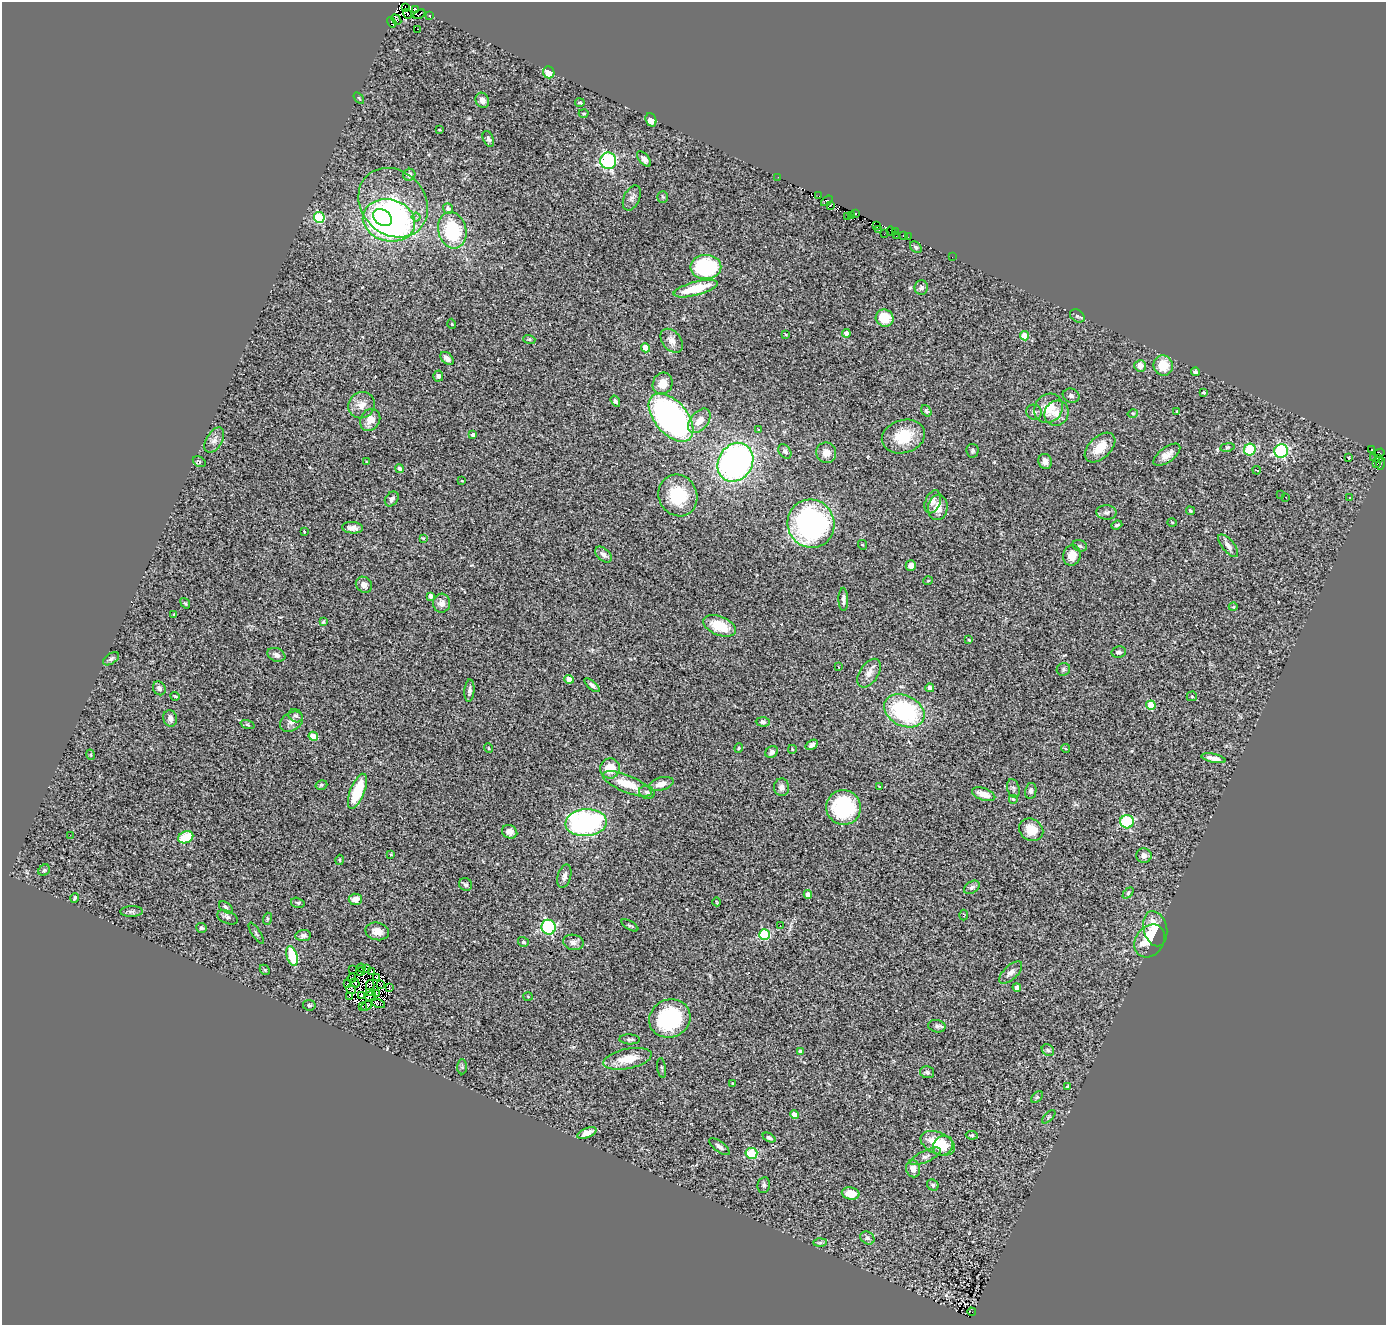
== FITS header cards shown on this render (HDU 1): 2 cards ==
NAXIS1  =                 1384
NAXIS2  =                 1323

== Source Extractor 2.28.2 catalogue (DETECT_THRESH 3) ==
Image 1384 x 1323 px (HDU 1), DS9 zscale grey, 1 PNG px = 1 image px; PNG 1388 x 1327 px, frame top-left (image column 1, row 1323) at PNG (2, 2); each listed source drawn as its Kron ellipse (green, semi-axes under 4 px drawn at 4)
Background 0.718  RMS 0.068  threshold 0.204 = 3 sigma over >= 5 px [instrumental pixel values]
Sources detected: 287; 19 with non-positive FLUX_AUTO (blend fragments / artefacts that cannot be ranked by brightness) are neither listed nor drawn; the other 268 listed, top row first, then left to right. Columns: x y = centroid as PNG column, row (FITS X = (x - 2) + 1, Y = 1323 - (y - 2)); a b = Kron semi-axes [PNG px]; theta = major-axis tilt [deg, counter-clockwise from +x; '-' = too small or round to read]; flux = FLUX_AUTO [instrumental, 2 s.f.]
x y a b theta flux
405 7 3 2 - 110
416 9 4 3 - 80
408 14 5 2 - 40
419 14 6 2 29 8.4
429 15 3 3 - 15
396 20 6 3 -49 36
392 22 5 4 - 22
418 29 3 2 - 14
549 72 6 5 - 68
359 98 6 3 -54 5.2
482 100 8 6 -62 23
580 103 5 2 - 4.4
584 113 5 2 - 5.4
651 120 7 5 -68 29
440 130 2 2 - 3.2
488 139 8 5 -67 12
644 159 9 5 -49 18
608 161 8 8 - 610
409 175 6 5 - 13
778 177 3 2 - 4.1
819 196 3 2 - 17
663 197 5 5 - 6.7
632 198 13 8 65 23
827 201 7 2 36 53
393 203 37 31 -45 400
830 205 3 3 - 49
448 208 5 4 - 15
856 214 3 2 - 8.5
852 215 3 2 - 4
319 217 5 5 - 290
382 217 10 7 -38 320
416 217 4 4 - 13
848 217 2 2 - 3.2
389 220 26 21 -15 1400
877 226 2 2 - 1.1
452 230 18 14 -75 280
879 230 3 2 - 7.4
891 231 5 2 - 11
896 232 3 2 - 1.7
884 234 2 2 - 3.6
903 235 3 2 - 24
896 236 3 2 - 18
908 237 2 2 - 3
916 247 7 5 -43 8.9
952 257 2 2 - 13
706 267 15 12 0 430
921 288 7 6 - 12
696 289 23 6 15 180
1077 316 8 6 -35 9.3
885 318 9 8 - 92
452 324 5 3 - 3.7
846 333 4 4 - 25
786 335 3 2 - 4
1025 336 4 4 - 82
529 339 6 4 -18 5.7
672 341 13 9 -49 32
646 348 4 4 - 67
447 358 8 5 -40 22
1163 365 10 9 - 100
1140 366 6 5 - 30
1195 372 4 3 - 7.3
438 376 5 5 - 9.2
663 383 11 9 65 72
1203 392 3 3 - 6.6
1071 396 8 7 - 15
615 401 6 4 -56 9.1
361 405 14 13 - 44
1049 408 15 13 54 110
926 411 6 4 -53 8.2
1177 411 3 3 - 4.2
1034 412 8 7 - 15
1057 413 13 12 - 51
1133 413 5 3 - 4.7
671 417 28 16 -50 1600
370 420 11 9 58 43
699 421 14 9 50 55
758 429 3 3 - 15
473 435 4 4 - 9.1
903 437 22 16 17 150
214 440 14 8 59 25
1100 447 18 11 43 94
1227 447 7 3 9 6.1
1372 449 3 2 - 23
1250 450 6 6 - 260
785 451 8 5 -55 12
972 451 7 6 - 10
1281 451 7 6 - 530
826 453 10 10 - 38
1379 453 5 3 - 4.3
1167 455 16 7 37 39
1349 457 3 3 - 6.4
1374 457 3 2 - 2.6
1378 459 3 2 - 33
1045 461 7 6 - 26
199 462 7 4 -32 6.5
367 462 4 3 - 3.6
735 462 20 17 58 1700
1376 463 3 2 - 9
1381 464 6 2 76 4.2
399 469 5 4 - 14
1257 470 4 2 - 5.2
462 481 3 2 - 3.7
678 495 21 19 -65 210
1281 495 2 2 - 2.6
1286 497 2 2 - 4.2
1350 498 3 2 - 5.6
392 499 8 6 52 14
933 502 12 7 69 21
938 507 13 9 81 55
1190 511 4 4 - 6.7
1106 512 10 7 -3 16
1172 523 4 3 - 3.6
811 524 24 23 - 1000
1117 525 5 3 - 7
352 528 10 5 -5 26
304 532 3 3 - 4.4
423 538 3 2 - 4
863 545 5 3 - 4.3
1080 546 7 5 -16 9.6
1228 546 14 6 -51 23
603 555 10 6 -40 18
1072 555 10 8 77 50
911 566 5 5 - 30
928 581 5 3 - 3.7
364 585 8 7 - 21
431 596 4 4 - 16
843 599 11 5 -89 16
185 603 6 3 -53 4.6
442 603 9 8 - 27
1233 607 4 3 - 3.4
174 614 4 3 - 4.1
323 622 4 2 - 4.9
719 626 17 9 -22 130
969 640 4 3 - 3.3
1119 652 7 6 - 14
276 655 9 6 -22 20
111 659 9 5 34 11
838 667 3 2 - 3.8
1063 669 7 6 - 8.5
869 673 16 9 57 37
569 679 5 4 - 39
592 685 9 4 -41 13
159 688 7 6 - 15
930 688 4 4 - 19
469 691 11 5 86 15
175 696 4 3 - 4.8
1192 696 5 5 - 5.5
1151 705 5 4 - 110
904 711 21 15 -26 480
296 716 7 6 - 11
170 718 8 7 - 28
291 722 12 9 34 28
763 722 7 4 -3 11
247 725 7 3 -19 6.5
313 736 5 4 - 90
812 745 7 4 33 15
488 748 5 3 - 3.4
739 748 4 4 - 4.8
1065 748 4 2 - 4.5
792 749 4 4 - 5.2
772 752 7 5 35 14
91 755 5 3 - 4.3
1213 758 13 4 -12 29
610 768 10 10 - 81
627 784 26 8 -22 110
661 784 13 6 16 31
321 785 6 4 16 7.1
782 787 9 7 -88 24
879 787 4 3 - 4.1
1013 788 9 6 -73 11
357 791 18 7 68 210
1031 791 8 5 78 14
647 792 8 6 -19 13
984 794 12 6 -18 57
1013 799 5 5 - 4.9
844 808 17 17 - 350
1127 822 7 6 - 360
586 823 21 13 4 890
1031 830 12 10 -32 83
510 832 8 6 -25 30
70 835 2 2 - 22
186 837 8 6 24 160
391 854 3 2 - 3.2
1144 856 8 7 - 20
340 860 5 3 - 4.1
44 870 6 5 - 7.8
564 876 12 6 75 21
466 884 7 6 - 9.1
972 887 8 5 34 12
1128 893 6 4 47 6.5
808 894 4 4 - 27
75 898 5 3 - 6.7
355 899 6 5 - 34
717 902 4 3 - 3.6
298 903 7 5 -15 7.7
226 907 8 4 -38 11
132 911 11 5 2 13
964 915 5 3 - 3.7
227 917 11 6 -23 13
267 919 6 4 72 6.2
630 925 9 3 -29 6.8
780 926 2 2 - 2.9
549 927 7 7 - 440
202 928 5 5 - 11
1155 929 18 11 -77 110
377 931 12 9 -12 40
256 933 12 3 -57 8.2
765 935 5 5 - 280
303 936 8 5 7 14
1150 941 17 14 54 130
523 942 5 5 - 7.5
573 942 10 7 -11 21
292 956 10 5 -73 180
361 968 4 2 - 2.4
367 969 4 2 - 6.4
265 970 6 4 -45 6
353 970 2 2 - 5.4
361 971 4 2 - 10
371 971 2 2 - 5.1
1011 973 14 7 43 26
377 977 3 2 - 6.4
352 978 4 2 - 3.7
355 983 5 2 - 2.6
347 984 3 2 - 5.3
381 984 3 2 - 3
370 985 5 2 - 4.2
1017 987 4 4 - 14
389 988 3 2 - 10
351 989 5 2 - 4.9
370 993 2 2 - 3.9
376 993 2 2 - 3.1
349 996 4 2 - 7.4
361 996 4 3 - 5.3
371 996 6 2 41 6
528 997 5 3 - 4.3
379 1004 6 3 -13 10
309 1005 6 5 - 8.8
363 1006 3 2 - 2.1
367 1006 6 2 41 1.6
670 1018 21 19 25 380
937 1026 9 6 -10 11
630 1039 10 5 -3 10
1048 1050 7 5 -43 11
800 1051 4 3 - 12
627 1059 24 10 12 91
462 1067 7 5 90 7.4
662 1068 10 3 -82 6.7
927 1072 7 6 - 11
733 1084 3 3 - 5.6
1067 1086 4 3 - 4.5
1037 1097 7 4 44 6.6
795 1114 4 4 - 44
1049 1117 8 3 46 5.4
587 1133 10 5 21 28
972 1135 6 4 -8 6.6
769 1138 7 4 -26 9.4
938 1143 18 11 -23 130
943 1146 10 9 - 81
719 1147 12 5 -37 16
751 1153 6 5 - 210
926 1156 17 6 25 24
913 1169 8 7 - 38
764 1185 8 6 79 11
933 1185 6 5 - 10
851 1194 9 6 -10 75
867 1238 7 6 - 11
820 1242 7 4 1 9.2
972 1312 4 2 - 5.7
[19 non-positive-flux detections neither listed nor drawn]